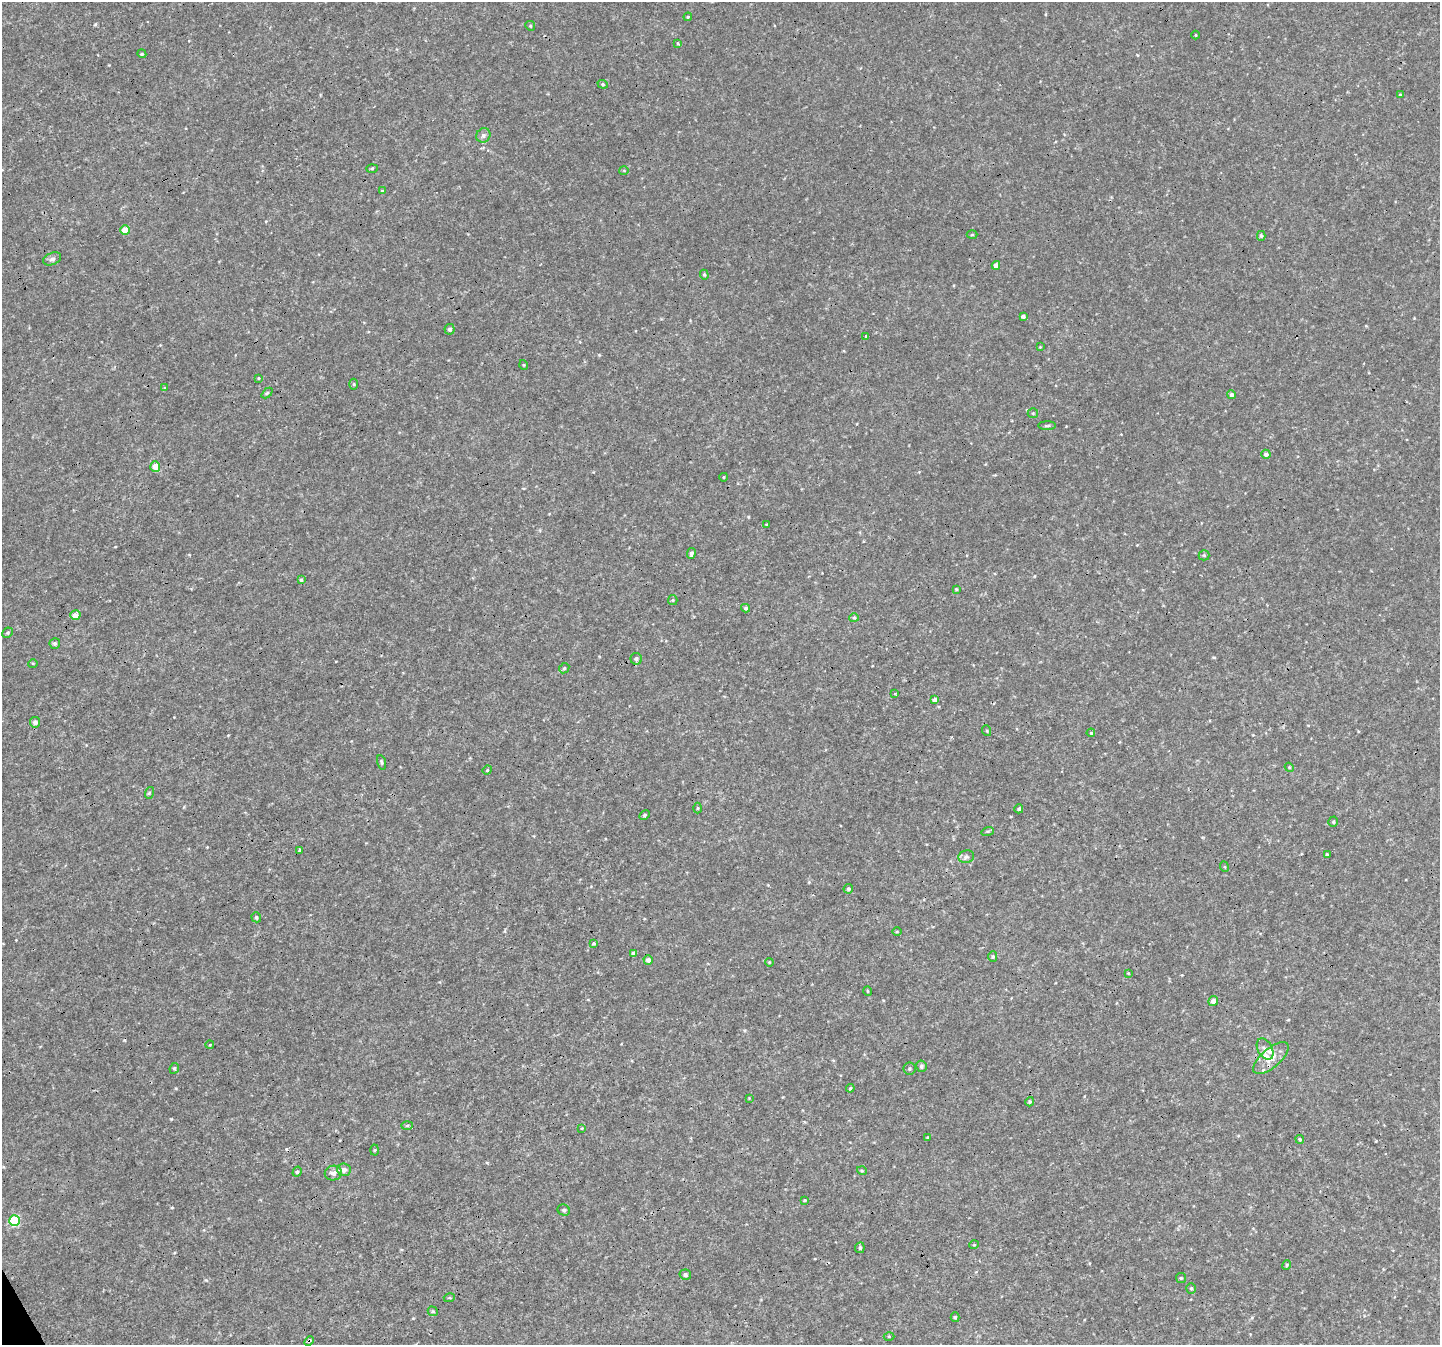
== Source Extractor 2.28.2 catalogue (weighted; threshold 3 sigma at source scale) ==
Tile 7 of 4 x 4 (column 3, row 2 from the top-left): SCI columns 2880-4317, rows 2794-4136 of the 5761 x 5647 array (HDU 1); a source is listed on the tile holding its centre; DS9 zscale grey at full resolution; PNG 1442 x 1347 px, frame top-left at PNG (2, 2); each listed source drawn as its Kron ellipse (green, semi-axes under 4 px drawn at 4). Shown black and unused: <1% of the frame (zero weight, under 3 of 4 exposures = <1% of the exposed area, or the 3 px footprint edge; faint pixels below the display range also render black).
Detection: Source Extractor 2.28.2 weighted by HDU 2 'WHT'; one run over the whole footprint, this tile lists its part. Background 0.00675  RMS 0.0037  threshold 0.0166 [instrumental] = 3 sigma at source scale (4.5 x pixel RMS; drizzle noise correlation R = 1.50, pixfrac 1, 0.0396/0.0396 arcsec/px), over >= 5 px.
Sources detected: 113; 3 cosmic-ray / hot-pixel residue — neither listed nor drawn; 3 inside a brighter listed object's ellipse — not listed separately; the other 107 listed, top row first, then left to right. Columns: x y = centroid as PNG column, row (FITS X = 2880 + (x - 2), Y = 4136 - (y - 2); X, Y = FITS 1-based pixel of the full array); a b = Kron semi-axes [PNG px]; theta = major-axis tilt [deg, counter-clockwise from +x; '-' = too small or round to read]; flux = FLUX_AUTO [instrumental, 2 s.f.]
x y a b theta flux
688 17 4 4 - 0.42
530 26 5 4 - 0.49
1196 35 4 3 - 0.29
678 43 4 3 - 0.78
142 54 4 3 - 0.36
603 84 5 4 - 0.48
1400 95 3 3 - 0.29
483 135 7 7 - 1.3
372 168 5 3 - 0.39
624 170 5 3 - 0.32
382 191 4 4 - 0.35
125 230 4 4 - 5.8
972 235 5 3 - 0.35
1261 236 5 4 - 0.5
52 259 9 6 22 1.1
996 265 4 4 - 2.1
704 275 5 4 - 0.51
1023 316 4 3 - 0.98
450 329 5 5 - 1
866 336 3 3 - 0.94
1040 347 3 3 - 0.24
524 365 5 3 - 0.3
258 378 4 2 - 0.27
354 384 5 3 - 0.35
164 388 4 3 - 0.35
267 393 6 4 43 0.49
1231 395 4 4 - 1.2
1033 413 5 5 - 0.47
1047 426 9 3 1 0.6
1266 454 4 4 - 1.3
155 466 5 5 - 4.7
724 477 4 3 - 0.27
767 524 4 3 - 0.31
691 553 5 4 - 0.94
1204 555 5 5 - 0.49
301 580 4 3 - 0.46
956 589 3 3 - 0.4
673 600 5 4 - 0.46
746 608 4 4 - 0.64
75 615 5 5 - 3
854 618 5 4 - 0.5
8 633 5 4 - 0.58
55 643 5 5 - 0.71
636 659 6 5 - 0.93
33 663 5 3 - 0.32
564 668 5 4 - 0.56
895 693 4 3 - 0.37
935 700 4 4 - 1.4
35 722 5 5 - 1.4
987 731 5 3 - 0.36
1091 733 4 3 - 0.34
381 762 7 4 -73 0.52
1289 767 5 3 - 0.37
487 770 5 4 - 0.34
149 793 6 3 72 0.41
698 808 5 3 - 0.4
1019 809 4 4 - 0.64
645 815 6 4 28 0.57
1333 822 5 4 - 0.56
988 831 6 4 17 0.46
300 850 3 3 - 3.6
1327 855 3 3 - 0.6
966 857 8 6 10 1
1225 867 5 3 - 0.35
848 889 5 4 - 0.66
256 917 5 4 - 0.61
897 931 4 3 - 0.31
594 943 4 3 - 0.51
634 953 4 4 - 1.5
993 957 5 4 - 0.56
648 960 5 4 - 1.7
769 962 4 3 - 0.3
1128 973 4 2 - 0.25
868 991 5 3 - 0.28
1213 1001 5 4 - 1.8
210 1045 4 3 - 0.27
1265 1049 11 7 -61 1.7
1271 1058 22 9 41 4.2
921 1066 6 5 - 0.81
174 1068 5 4 - 0.56
910 1069 6 6 - 0.63
850 1088 4 3 - 0.4
749 1098 3 3 - 0.24
1030 1102 4 4 - 0.5
407 1125 6 4 2 0.46
582 1128 3 3 - 0.25
927 1137 3 3 - 0.3
1300 1139 4 4 - 0.51
374 1150 5 3 - 0.35
344 1170 7 6 - 1.8
862 1171 5 3 - 0.39
297 1172 5 4 - 0.61
333 1173 8 7 - 1.7
804 1200 4 3 - 0.37
564 1210 6 5 - 0.74
14 1221 5 5 - 26
974 1245 5 3 - 0.29
860 1248 5 5 - 0.75
1287 1265 5 3 - 0.39
685 1275 6 5 - 0.97
1181 1278 5 5 - 0.5
1191 1288 5 4 - 0.58
449 1298 5 3 - 0.41
433 1311 5 4 - 0.49
955 1317 5 4 - 0.54
889 1337 5 3 - 0.36
309 1341 5 4 - 0.89
Overlapping masked pixels (flux is a lower limit): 1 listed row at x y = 309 1341
Unlisted compact peaks at least as high as the median listed source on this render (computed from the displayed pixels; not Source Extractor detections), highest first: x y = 171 1119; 95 24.